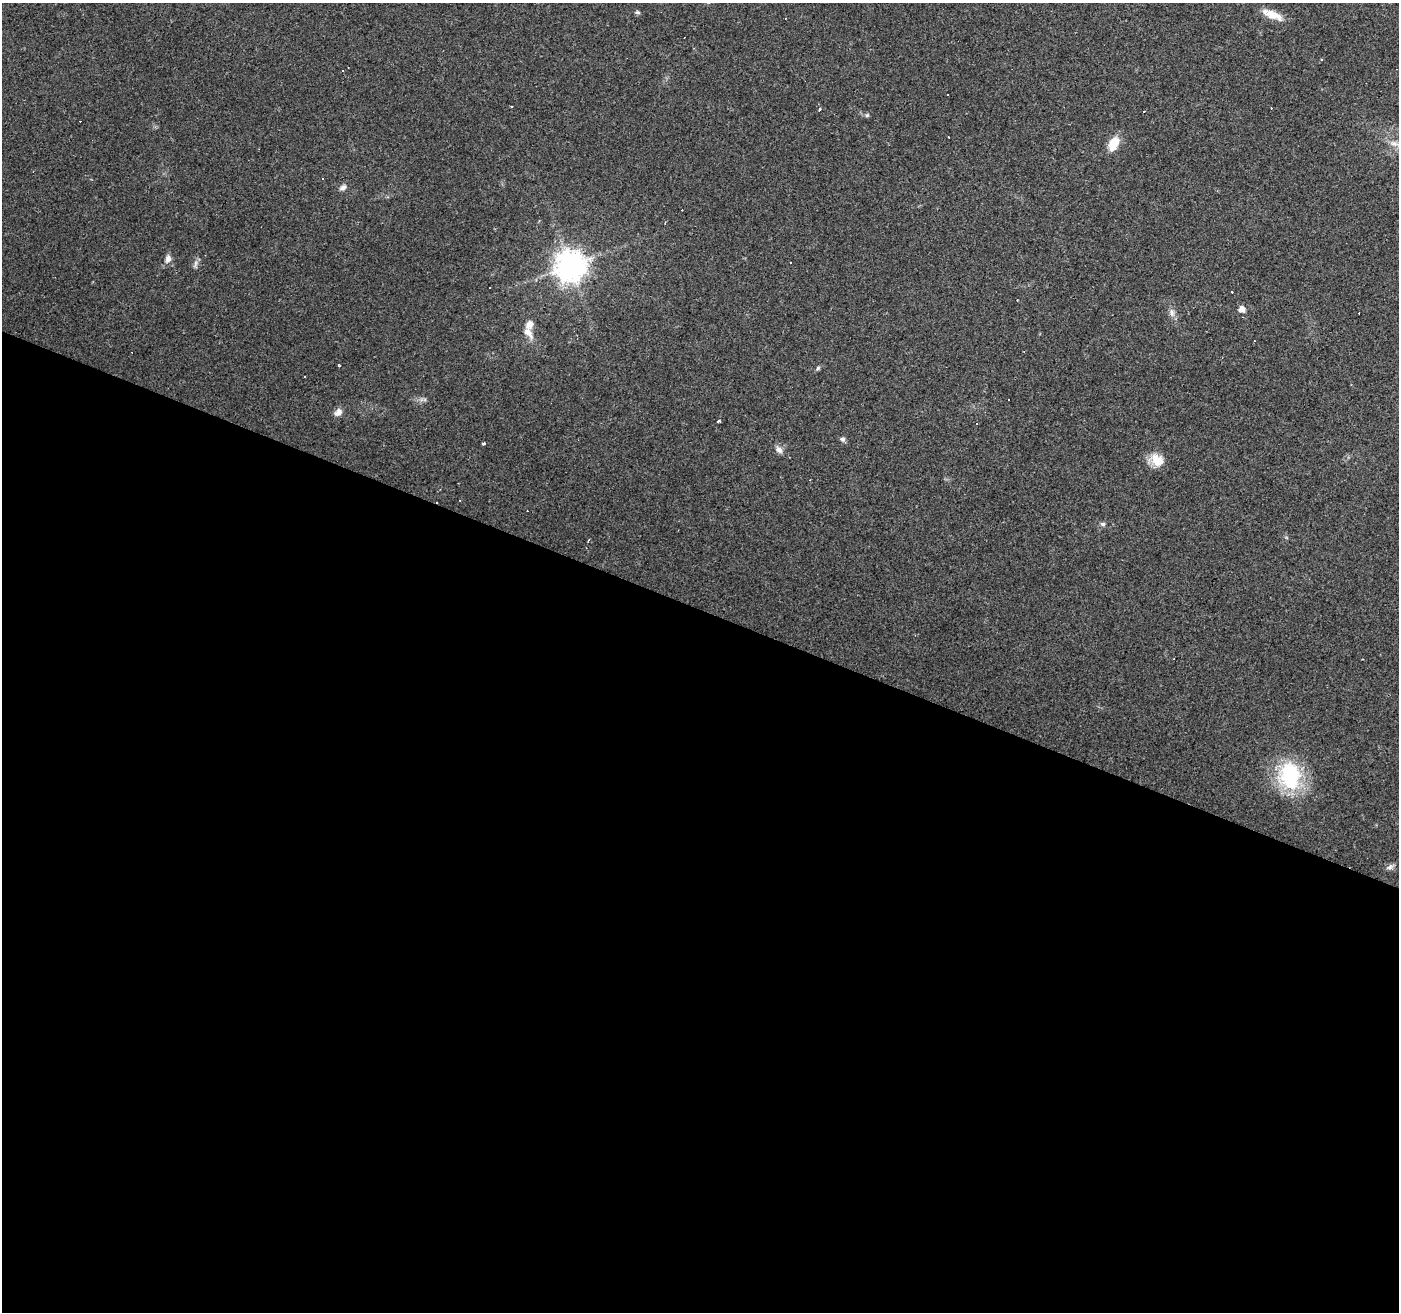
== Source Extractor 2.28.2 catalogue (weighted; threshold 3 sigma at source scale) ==
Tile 14 of 4 x 4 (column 2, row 4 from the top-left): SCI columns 1397-2793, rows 204-1513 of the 5588 x 5714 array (HDU 1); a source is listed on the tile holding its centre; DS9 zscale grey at full resolution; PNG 1401 x 1314 px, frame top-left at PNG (2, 3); no overlay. Shown black and unused: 54% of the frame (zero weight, under 2 of 3 exposures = <1% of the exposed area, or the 3 px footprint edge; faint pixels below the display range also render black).
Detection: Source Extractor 2.28.2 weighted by HDU 2 'WHT'; one run over the whole footprint, this tile lists its part. Background 0.0359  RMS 0.0044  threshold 0.0198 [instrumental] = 3 sigma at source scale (4.5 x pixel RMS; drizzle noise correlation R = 1.50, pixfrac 1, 0.0396/0.0396 arcsec/px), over >= 5 px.
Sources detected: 47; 16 cosmic-ray / hot-pixel residue — not listed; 1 inside a brighter listed object's ellipse — not listed separately; the other 30 listed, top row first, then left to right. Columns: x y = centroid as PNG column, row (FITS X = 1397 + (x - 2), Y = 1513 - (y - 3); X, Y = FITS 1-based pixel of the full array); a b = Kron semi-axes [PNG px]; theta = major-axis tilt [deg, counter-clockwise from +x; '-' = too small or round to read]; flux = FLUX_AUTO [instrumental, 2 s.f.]
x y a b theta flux
637 12 6 5 - 0.81
1272 15 27 9 -22 6.7
1322 60 3 3 - 0.61
342 71 3 2 - 0.91
947 94 3 3 - 0.66
512 107 3 3 - 1.9
819 110 4 3 - 0.59
1144 112 3 3 - 1
867 115 5 5 - 0.73
1114 143 15 9 63 8.9
1394 143 14 7 -11 3.2
343 187 11 7 28 1.7
168 259 11 8 75 2.4
196 263 11 5 72 1.5
570 266 10 9 - 700
1242 309 6 6 - 3.7
1172 312 12 7 -71 2.3
528 332 18 9 -52 4.4
339 365 4 3 - 0.43
818 368 7 5 46 0.82
305 376 3 2 - 0.54
338 412 11 8 38 2.6
718 422 3 3 - 3.8
843 439 7 6 - 1.1
483 443 3 3 - 2
779 450 11 8 -47 2.2
1157 460 18 13 -24 7.7
1103 524 7 5 -14 0.98
1290 776 32 25 -83 38
1390 867 11 6 32 1.5